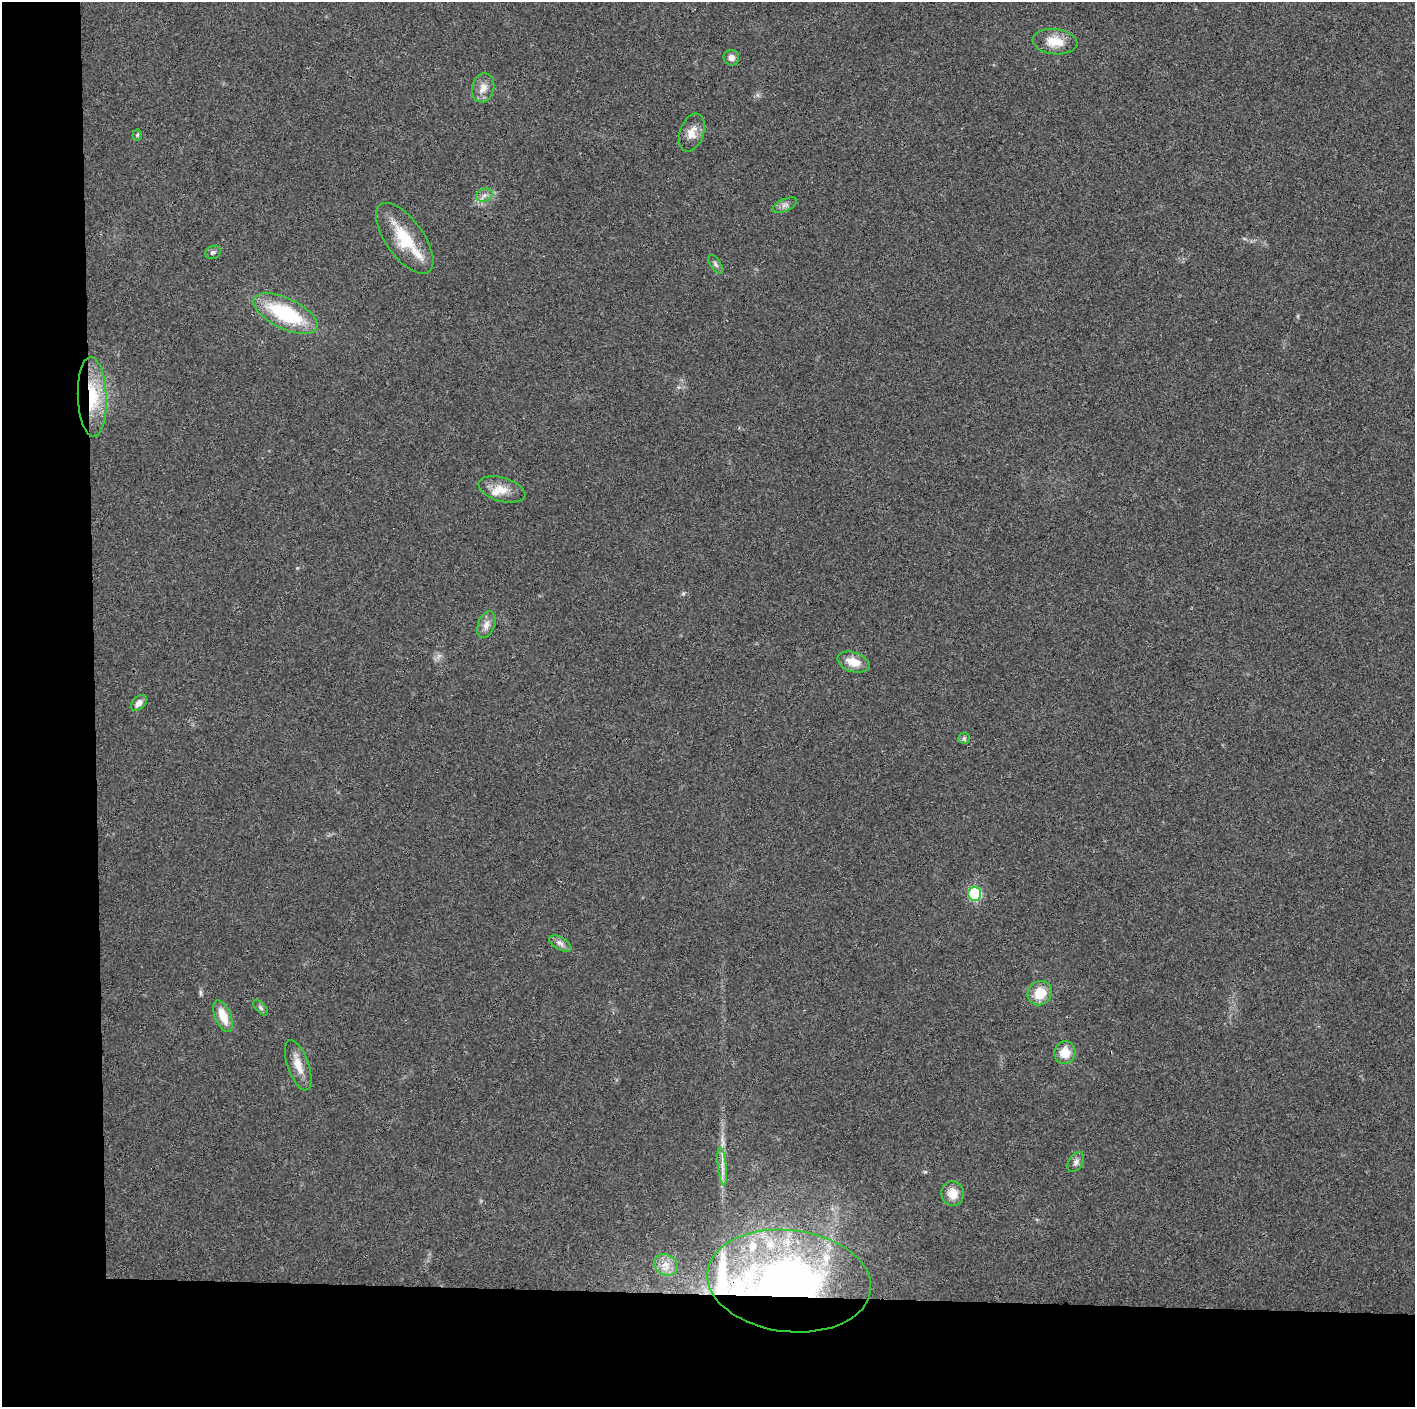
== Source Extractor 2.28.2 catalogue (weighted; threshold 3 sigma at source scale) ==
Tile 7 of 3 x 3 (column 1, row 3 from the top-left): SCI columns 1-1413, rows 6-1410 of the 4242 x 4223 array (HDU 1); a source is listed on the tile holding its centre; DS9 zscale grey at full resolution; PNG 1417 x 1409 px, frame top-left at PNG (2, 2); each listed source drawn as its Kron ellipse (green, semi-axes under 4 px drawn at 4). Shown black and unused: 14% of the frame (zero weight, under 3 of 4 exposures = <1% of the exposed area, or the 3 px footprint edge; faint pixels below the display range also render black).
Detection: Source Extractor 2.28.2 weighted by HDU 2 'WHT'; one run over the whole footprint, this tile lists its part. Background 0.0193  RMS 0.0039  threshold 0.0174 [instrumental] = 3 sigma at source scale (4.5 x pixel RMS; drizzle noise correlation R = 1.50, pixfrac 1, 0.05/0.05 arcsec/px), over >= 5 px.
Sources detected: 36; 7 inside a brighter listed object's ellipse — not listed separately; the other 29 listed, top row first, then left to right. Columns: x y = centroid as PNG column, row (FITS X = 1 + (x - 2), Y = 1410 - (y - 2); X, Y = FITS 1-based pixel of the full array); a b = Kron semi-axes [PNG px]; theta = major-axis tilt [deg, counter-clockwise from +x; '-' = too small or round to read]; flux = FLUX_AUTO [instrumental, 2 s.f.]
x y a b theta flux
1055 42 22 12 -6 7.3
731 58 8 7 - 1.9
483 88 15 11 75 3.7
692 133 20 12 70 4.4
137 135 5 5 - 0.51
484 195 8 6 22 1.5
785 205 13 6 24 1.6
405 238 41 18 -54 17
213 252 8 6 21 1.1
715 264 10 5 -56 1
286 314 35 15 -25 31
92 397 40 14 -88 20
502 489 24 11 -17 5.6
486 625 14 8 70 2.6
853 662 16 9 -17 6.1
139 703 9 6 43 2.2
964 738 6 5 - 0.66
975 894 7 6 - 29
560 943 12 6 -30 1.7
1040 993 13 11 41 7.8
261 1008 9 5 -46 0.91
223 1016 17 8 -67 7.4
1065 1053 11 10 - 6.4
298 1065 26 10 -70 5.1
1076 1162 11 7 58 1.5
722 1166 19 3 -84 2.4
953 1194 12 11 - 5.3
666 1265 12 10 -30 3.8
789 1281 82 51 -7 190
Overlapping masked pixels (flux is a lower limit): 2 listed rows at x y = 92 397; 789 1281